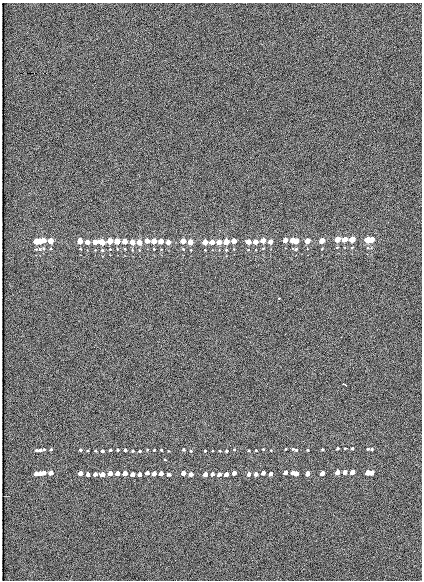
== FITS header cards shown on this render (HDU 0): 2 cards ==
NAXIS1  =                  420
NAXIS2  =                  578

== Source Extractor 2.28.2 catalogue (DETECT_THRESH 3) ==
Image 420 x 578 px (HDU 0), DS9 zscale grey, 1 PNG px = 1 image px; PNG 424 x 582 px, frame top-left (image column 1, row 578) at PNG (2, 3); no overlay
Background 199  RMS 11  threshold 33.5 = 3 sigma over >= 5 px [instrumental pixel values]
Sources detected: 114; all 114 listed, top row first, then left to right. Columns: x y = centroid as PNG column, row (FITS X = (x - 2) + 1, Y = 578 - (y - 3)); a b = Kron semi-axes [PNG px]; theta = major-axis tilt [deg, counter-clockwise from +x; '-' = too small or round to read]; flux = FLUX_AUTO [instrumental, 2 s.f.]
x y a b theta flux
43 73 2 2 - 7700
337 239 4 3 - 40000
344 239 4 3 - 24000
352 239 4 3 - 41000
43 240 4 3 - 30000
263 240 4 4 - 36000
285 240 5 4 - 27000
292 240 4 3 - 30000
367 240 4 3 - 45000
371 240 5 3 - 40000
36 241 4 3 - 39000
40 241 4 4 - 46000
51 241 4 4 - 43000
80 241 4 4 - 43000
110 241 4 4 - 48000
117 241 4 4 - 47000
125 241 4 4 - 44000
147 241 4 4 - 20000
154 241 4 4 - 41000
161 241 4 4 - 40000
183 241 4 4 - 39000
234 241 4 4 - 31000
270 241 4 3 - 21000
296 241 4 4 - 44000
307 241 4 3 - 37000
322 241 4 3 - 39000
87 242 4 4 - 21000
95 242 4 4 - 23000
102 242 4 4 - 65000
132 242 4 4 - 41000
139 242 4 4 - 32000
168 242 4 4 - 18000
190 242 4 4 - 39000
205 242 4 4 - 35000
212 242 4 4 - 23000
219 242 4 4 - 27000
226 242 4 4 - 56000
248 242 4 4 - 28000
255 242 4 3 - 33000
352 247 5 3 - 610
40 249 6 6 - 1800
154 249 4 2 - 430
295 249 7 4 -5 1100
102 250 4 4 - 880
226 250 5 4 - 910
279 298 3 3 - 1600
341 337 3 2 - 970
345 384 5 3 - 5300
337 448 3 3 - 1000
352 448 4 3 - 870
51 449 3 3 - 860
234 449 3 3 - 670
263 449 3 3 - 840
286 449 2 2 - 590
322 449 3 3 - 860
368 449 4 3 - 1100
372 449 3 3 - 910
40 450 11 4 10 2700
80 450 4 3 - 1000
110 450 3 3 - 970
118 450 3 3 - 1000
125 450 3 3 - 1100
154 450 3 3 - 780
161 450 3 2 - 830
184 450 3 3 - 940
249 450 2 2 - 680
256 450 3 2 - 680
296 450 5 4 - 1400
308 450 3 2 - 840
102 451 3 3 - 1400
132 451 3 3 - 840
140 451 3 2 - 790
191 451 4 3 - 790
205 451 3 2 - 800
226 451 3 3 - 1200
165 460 3 2 - 3000
286 472 4 3 - 6100
293 472 4 3 - 6100
337 472 4 4 - 9400
345 472 4 4 - 5300
352 472 4 4 - 9700
368 472 4 4 - 11000
372 472 4 3 - 8800
40 473 5 4 - 11000
44 473 4 3 - 6500
51 473 4 4 - 9700
80 473 4 4 - 9200
110 473 4 4 - 11000
117 473 4 4 - 10000
125 473 4 4 - 10000
147 473 4 3 - 4500
154 473 4 4 - 8800
161 473 4 4 - 8500
183 473 4 4 - 8600
234 473 4 3 - 6800
263 473 4 3 - 8300
296 473 4 4 - 10000
308 473 4 4 - 9300
322 473 4 3 - 8800
36 474 4 3 - 9200
88 474 4 4 - 4200
95 474 4 3 - 4800
102 474 4 4 - 15000
133 474 4 4 - 9200
140 474 4 4 - 7000
169 474 4 3 - 3800
191 474 4 4 - 7700
205 474 4 4 - 7800
212 474 4 3 - 4300
219 474 4 3 - 5400
227 474 4 4 - 12000
249 474 4 3 - 6700
256 474 4 3 - 7100
271 474 4 3 - 4600